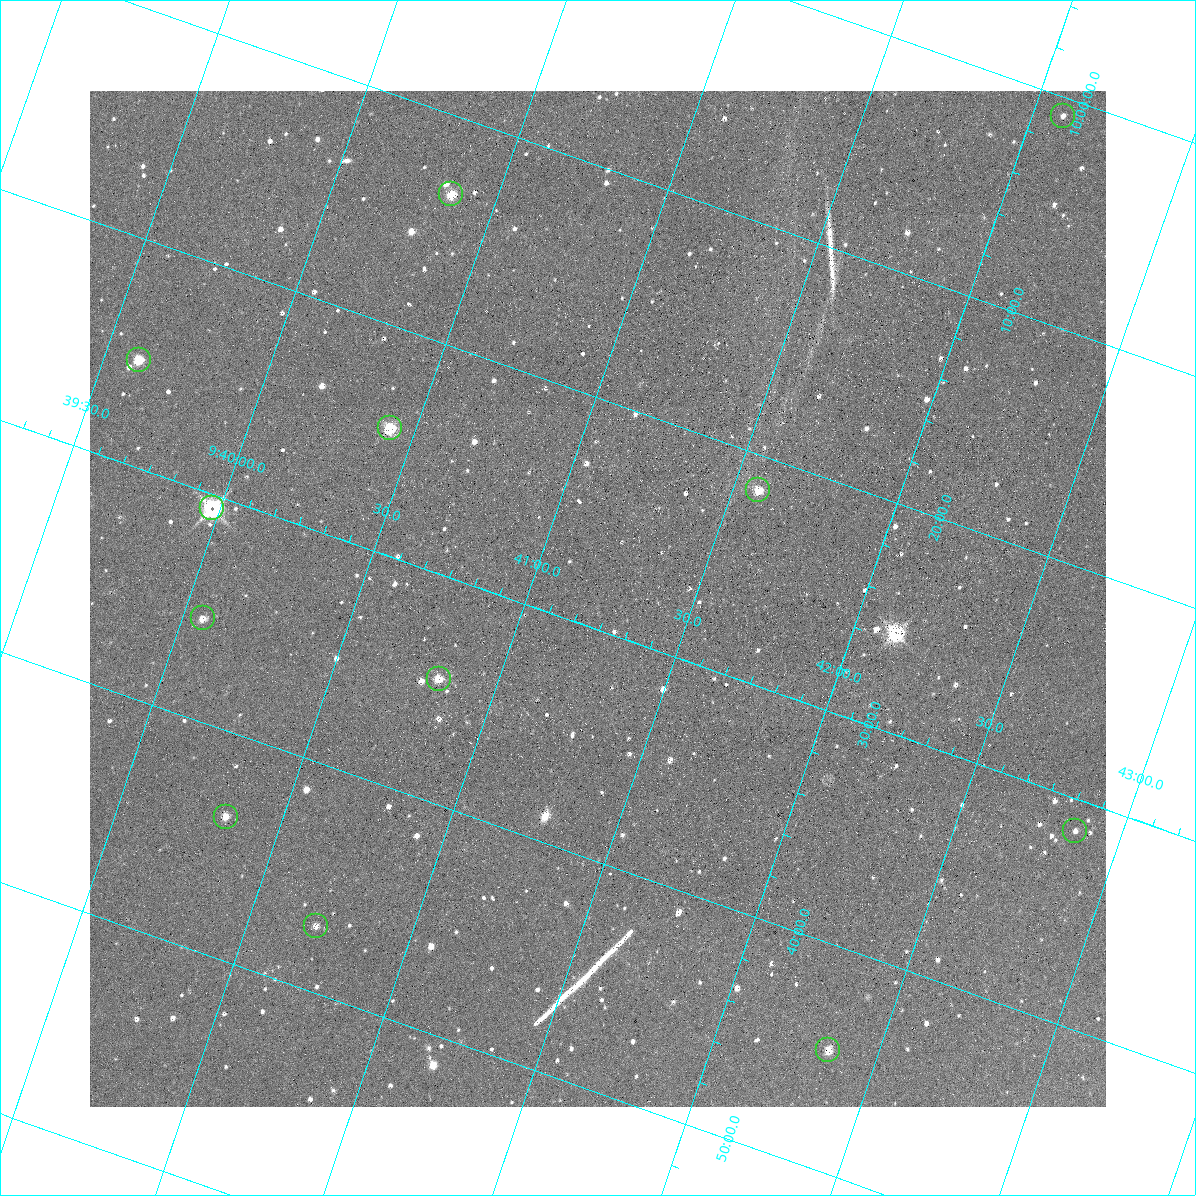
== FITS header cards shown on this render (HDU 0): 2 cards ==
NAXIS1  =                 1016 / length of data axis 1
NAXIS2  =                 1016 / length of data axis 2

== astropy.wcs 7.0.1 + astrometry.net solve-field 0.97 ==
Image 1016 x 1016 px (HDU 0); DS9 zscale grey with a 90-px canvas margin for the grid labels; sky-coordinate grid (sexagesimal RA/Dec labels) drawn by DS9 from the SOLVED WCS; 12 Tycho-2 reference stars matched to detected sources circled (green)
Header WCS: RA---SIN-SIP/DEC--SIN-SIP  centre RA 09:41:13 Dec +10:29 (145.30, +10.48 deg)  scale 2.77 x 2.74 arcsec/px (non-square pixels)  FOV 47.0' x 46.4'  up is -161 deg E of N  parity normal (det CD < 0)
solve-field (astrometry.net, Tycho-2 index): VERIFIED the header's WCS against the Tycho-2 star catalogue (verified at 3 index scales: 9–12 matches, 1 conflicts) and refined it, rather than solving blind
Solved WCS: RA---TAN-SIP/DEC--TAN-SIP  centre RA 09:41:13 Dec +10:29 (145.30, +10.48 deg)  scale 2.78 x 2.74 arcsec/px (non-square pixels)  FOV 47.0' x 46.4'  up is -161 deg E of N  parity normal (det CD < 0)
The solver's refit moves the header's centre by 0.73 arcsec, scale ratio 1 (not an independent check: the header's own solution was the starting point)
Tycho-2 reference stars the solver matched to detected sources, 12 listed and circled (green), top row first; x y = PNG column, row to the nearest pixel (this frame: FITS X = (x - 90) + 1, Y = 1016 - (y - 91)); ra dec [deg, ICRS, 3 dp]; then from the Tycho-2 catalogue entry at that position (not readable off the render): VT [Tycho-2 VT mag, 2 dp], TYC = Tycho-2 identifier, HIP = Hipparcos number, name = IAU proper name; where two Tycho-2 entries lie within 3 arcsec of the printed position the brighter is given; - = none
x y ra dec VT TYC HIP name
1063 116 145.523 +10.014 11.66 824-1026-1 - -
451 194 145.091 +10.224 10.48 824-568-1 - -
139 360 144.902 +10.422 10.73 824-455-1 - -
390 428 145.106 +10.408 11.18 824-1834-1 - -
758 490 145.394 +10.359 10.07 824-1114-1 - -
212 508 144.995 +10.510 9.11 824-1048-1 - -
203 618 145.015 +10.592 11.24 824-807-1 - -
439 679 145.206 +10.576 10.67 824-639-1 - -
226 817 145.083 +10.729 11.39 824-563-1 - -
1075 831 145.715 +10.523 11.59 831-266-1 - -
316 926 145.177 +10.785 11.13 824-1173-1 - -
828 1050 145.588 +10.744 10.80 831-2-1 - -